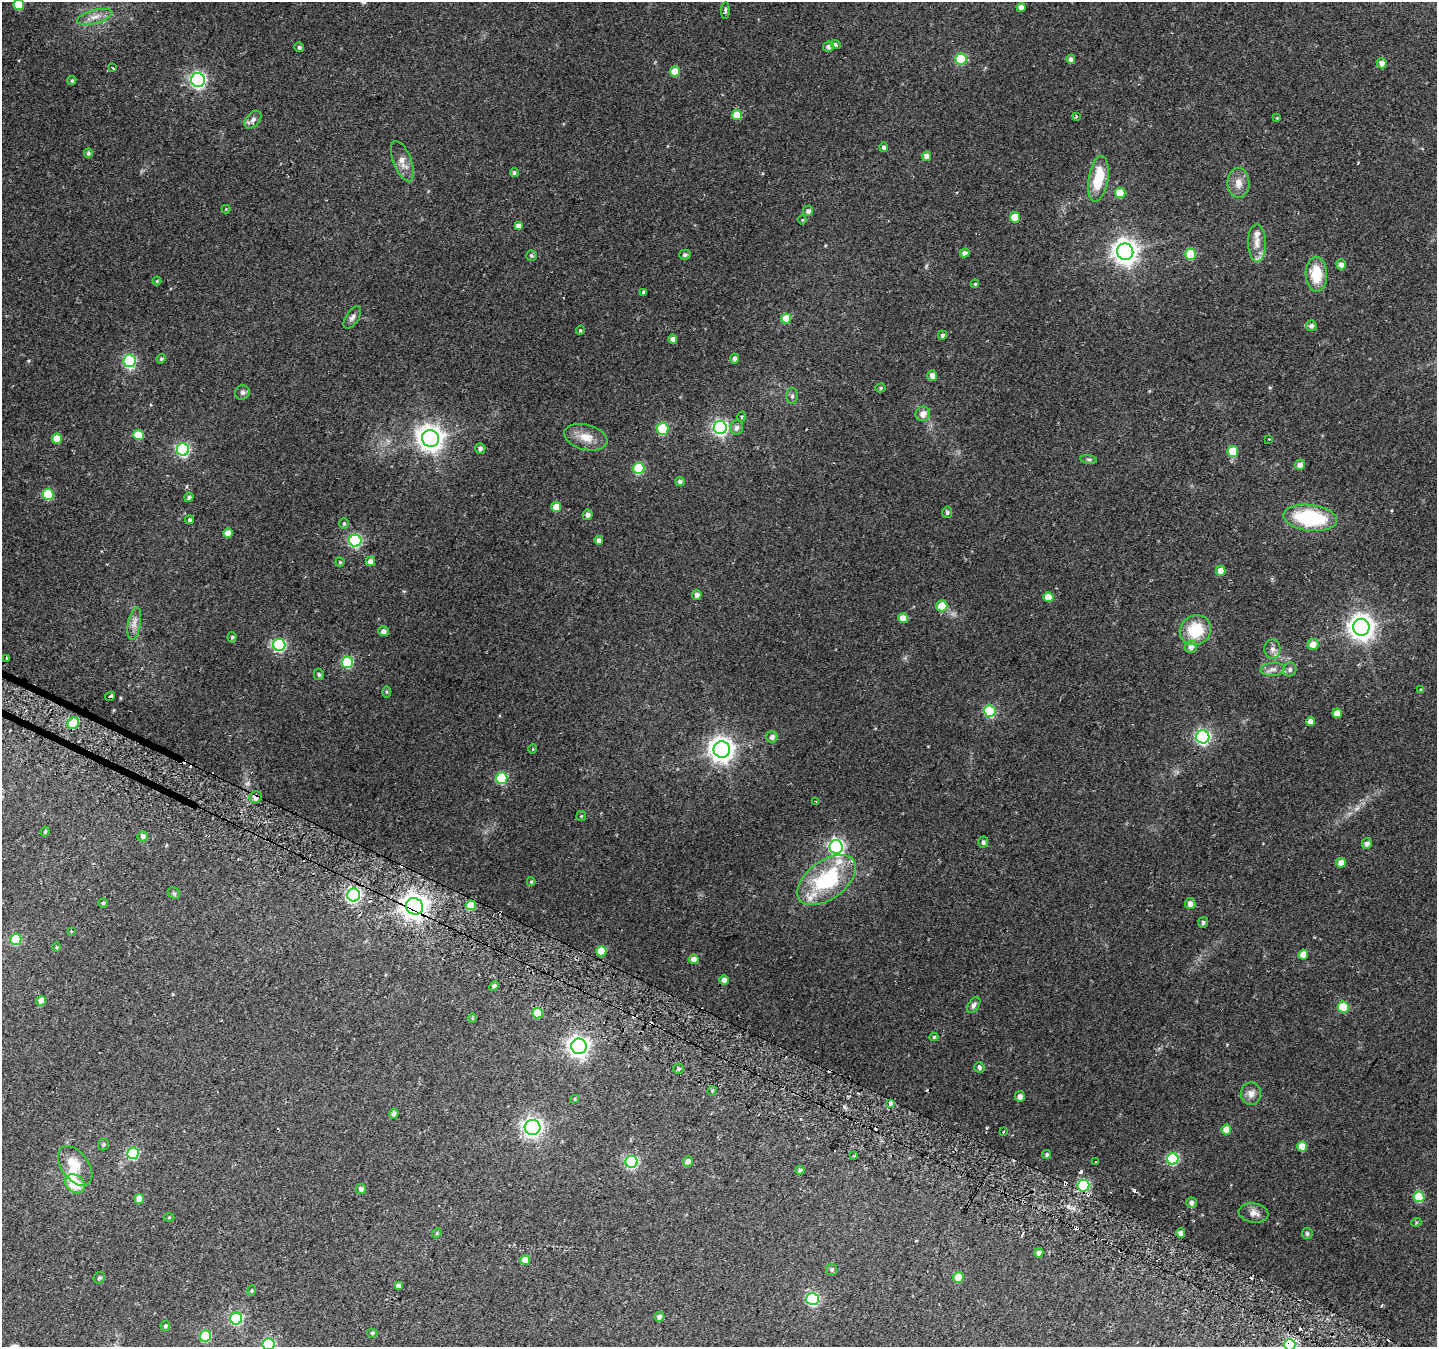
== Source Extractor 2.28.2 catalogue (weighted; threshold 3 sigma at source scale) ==
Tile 6 of 4 x 4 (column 2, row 2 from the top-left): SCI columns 1458-2892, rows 2984-4328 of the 5776 x 5902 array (HDU 1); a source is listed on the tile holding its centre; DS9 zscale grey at full resolution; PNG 1439 x 1349 px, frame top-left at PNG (2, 2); each listed source drawn as its Kron ellipse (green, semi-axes under 4 px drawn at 4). Shown black and unused: <1% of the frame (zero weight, under 2 of 3 exposures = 2% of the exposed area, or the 3 px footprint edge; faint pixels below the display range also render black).
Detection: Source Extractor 2.28.2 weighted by HDU 2 'WHT'; one run over the whole footprint, this tile lists its part. Background 0.0525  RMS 0.012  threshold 0.0531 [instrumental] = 3 sigma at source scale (4.5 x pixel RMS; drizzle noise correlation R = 1.50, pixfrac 1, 0.0396/0.0396 arcsec/px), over >= 5 px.
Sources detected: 227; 1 too faint to see at this stretch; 1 inside a brighter object's white glare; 23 cosmic-ray / hot-pixel residue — neither listed nor drawn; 4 inside a brighter listed object's ellipse — not listed separately; the other 198 listed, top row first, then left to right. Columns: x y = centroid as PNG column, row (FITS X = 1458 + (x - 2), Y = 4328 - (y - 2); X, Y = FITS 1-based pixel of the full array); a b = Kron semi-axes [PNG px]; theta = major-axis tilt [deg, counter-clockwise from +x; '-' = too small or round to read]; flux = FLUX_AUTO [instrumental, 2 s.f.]
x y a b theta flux
19 5 5 5 - 38
1021 7 4 4 - 7.7
725 10 8 3 89 2.1
95 17 18 6 15 9.6
835 44 5 3 - 4.1
829 46 5 5 - 4.4
299 47 5 4 - 2.3
961 59 5 5 - 75
1071 59 4 4 - 3.8
1382 63 5 5 - 6.7
112 68 4 3 - 1.3
675 71 5 5 - 17
72 80 5 4 - 1.9
198 80 7 7 - 280
737 115 5 5 - 21
1076 116 3 3 - 3.4
1277 118 4 4 - 0.94
253 120 10 6 48 4.3
884 147 4 4 - 2.9
88 153 5 4 - 2.9
926 156 5 4 - 7.1
402 161 21 9 -68 11
514 173 4 4 - 2.3
1098 179 23 9 81 39
1238 183 15 11 -89 10
1120 193 5 5 - 30
226 209 4 4 - 0.97
808 211 5 5 - 4.6
1015 217 5 5 - 23
802 220 4 4 - 1.1
518 226 4 4 - 7
1257 243 18 9 -90 12
1125 252 8 8 - 1000
965 253 5 4 - 5
1191 254 5 5 - 50
685 255 6 5 - 2.9
531 256 5 5 - 2.3
1341 265 5 4 - 5.8
1316 274 17 11 -88 33
157 281 4 4 - 1.1
975 284 4 3 - 1.4
644 292 4 3 - 2.5
352 317 12 6 57 4.1
786 319 5 5 - 19
1311 326 5 5 - 3.7
580 330 5 4 - 1.4
942 335 4 4 - 2.4
673 339 4 4 - 6
734 358 5 4 - 3.7
161 359 5 4 - 2
129 361 6 6 - 140
932 376 5 5 - 6.9
880 388 5 4 - 1.8
242 392 7 7 - 3.4
792 396 8 5 89 2.8
923 414 7 7 - 7.4
741 417 5 3 - 1.2
720 428 6 6 - 270
737 428 7 6 - 4.7
663 429 6 6 - 64
138 435 5 5 - 29
586 437 22 12 -14 16
430 438 8 8 - 1100
57 439 5 5 - 21
1269 439 3 3 - 1.3
480 448 5 5 - 3.6
183 450 6 6 - 170
1233 451 5 5 - 43
1089 459 8 4 -8 1.9
1300 465 5 5 - 6
639 468 5 5 - 70
680 482 4 4 - 3.4
48 494 5 5 - 59
189 497 5 4 - 2.9
556 507 5 5 - 17
947 512 6 5 - 2.4
587 515 5 5 - 4.9
1310 518 27 13 -7 91
190 520 4 4 - 2
344 524 5 5 - 1.5
228 533 5 4 - 9.8
355 541 6 6 - 160
599 541 4 4 - 5.2
370 561 5 5 - 8
340 562 4 4 - 1.3
1221 571 5 5 - 10
697 595 5 5 - 4.7
1048 597 5 5 - 17
942 606 5 5 - 22
903 618 5 4 - 14
134 624 17 6 80 7.4
1361 627 8 8 - 1000
1195 630 16 14 29 43
383 631 5 5 - 4.6
232 637 5 4 - 1.7
1313 644 5 5 - 9.6
279 645 6 6 - 160
1191 647 6 6 - 5.7
1272 649 9 8 - 5
7 658 3 2 - 1.2
347 662 6 5 - 95
1273 669 12 6 6 5.5
1290 669 7 6 - 2.9
319 674 6 5 - 2.2
1421 690 4 4 - 1.3
386 692 5 3 - 1.2
110 696 5 3 - 8.4
990 711 6 5 - 100
1337 713 5 5 - 12
1311 721 4 4 - 7.4
73 723 6 5 - 46
772 737 5 5 - 4.7
1203 737 6 6 - 250
533 749 5 3 - 0.82
722 750 8 8 - 990
502 778 5 5 - 81
256 797 6 6 - 6.7
816 801 3 2 - 0.92
581 816 5 5 - 1.3
45 831 5 3 - 1.5
143 836 5 5 - 3.7
983 842 5 5 - 2.8
1367 844 5 5 - 4.4
836 847 7 6 - 290
1341 863 5 5 - 9.9
827 880 33 19 36 99
531 882 4 4 - 1.3
174 893 6 5 - 1.8
354 895 6 6 - 220
103 903 5 4 - 1.7
1190 904 5 5 - 6.5
471 905 5 5 - 27
414 906 9 8 - 1200
1203 922 5 5 - 2.4
71 931 3 3 - 1.4
16 939 5 5 - 65
56 947 5 3 - 1.1
601 951 5 5 - 28
1303 955 5 4 - 12
694 959 5 4 - 8.5
724 980 4 4 - 6.2
494 986 5 4 - 3
41 1001 5 4 - 9.6
974 1005 9 5 58 3.5
1343 1007 5 5 - 43
538 1013 5 5 - 31
472 1018 4 4 - 1.1
934 1037 4 4 - 1.4
579 1046 8 7 - 590
979 1067 5 5 - 3.8
679 1069 5 5 - 2.1
712 1091 5 3 - 1.1
1251 1094 11 10 - 7.2
1020 1096 5 5 - 5
575 1099 4 4 - 1.4
890 1104 4 3 - 18
394 1114 5 4 - 4.3
533 1127 8 7 - 460
1226 1130 5 5 - 14
1003 1132 3 3 - 4.6
103 1144 6 5 - 1.8
1302 1147 5 5 - 16
133 1153 6 6 - 84
1047 1154 5 4 - 2
854 1155 3 2 - 1.4
1173 1159 6 6 - 110
688 1161 5 5 - 5.2
632 1162 6 6 - 150
1096 1162 3 2 - 1.2
75 1166 22 13 -54 24
800 1170 4 4 - 3.1
75 1184 11 8 -42 29
1083 1186 6 6 - 130
361 1189 5 5 - 3.8
1419 1197 5 5 - 51
139 1199 5 4 - 12
1191 1203 5 5 - 4.8
1254 1213 15 9 -8 8.1
169 1217 5 3 - 1.3
1416 1223 5 3 - 1.1
437 1233 5 4 - 1.3
1181 1233 4 4 - 6.6
1307 1234 5 5 - 2.5
1039 1253 5 4 - 3.8
525 1260 5 5 - 13
832 1270 5 5 - 2.6
99 1278 6 5 - 1.8
958 1278 5 5 - 26
398 1286 4 4 - 4.2
252 1291 5 4 - 1.6
813 1299 6 6 - 140
659 1317 5 5 - 4.5
236 1319 6 6 - 140
165 1326 5 4 - 2.1
372 1333 5 4 - 1.7
206 1336 6 5 - 70
268 1344 6 6 - 130
1290 1345 6 6 - 100
Overlapping masked pixels (flux is a lower limit): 6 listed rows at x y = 110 696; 73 723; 256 797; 414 906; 1083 1186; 1290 1345
Isophote crosses this tile's border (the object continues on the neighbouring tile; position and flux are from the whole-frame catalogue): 3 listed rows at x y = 19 5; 268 1344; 1290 1345